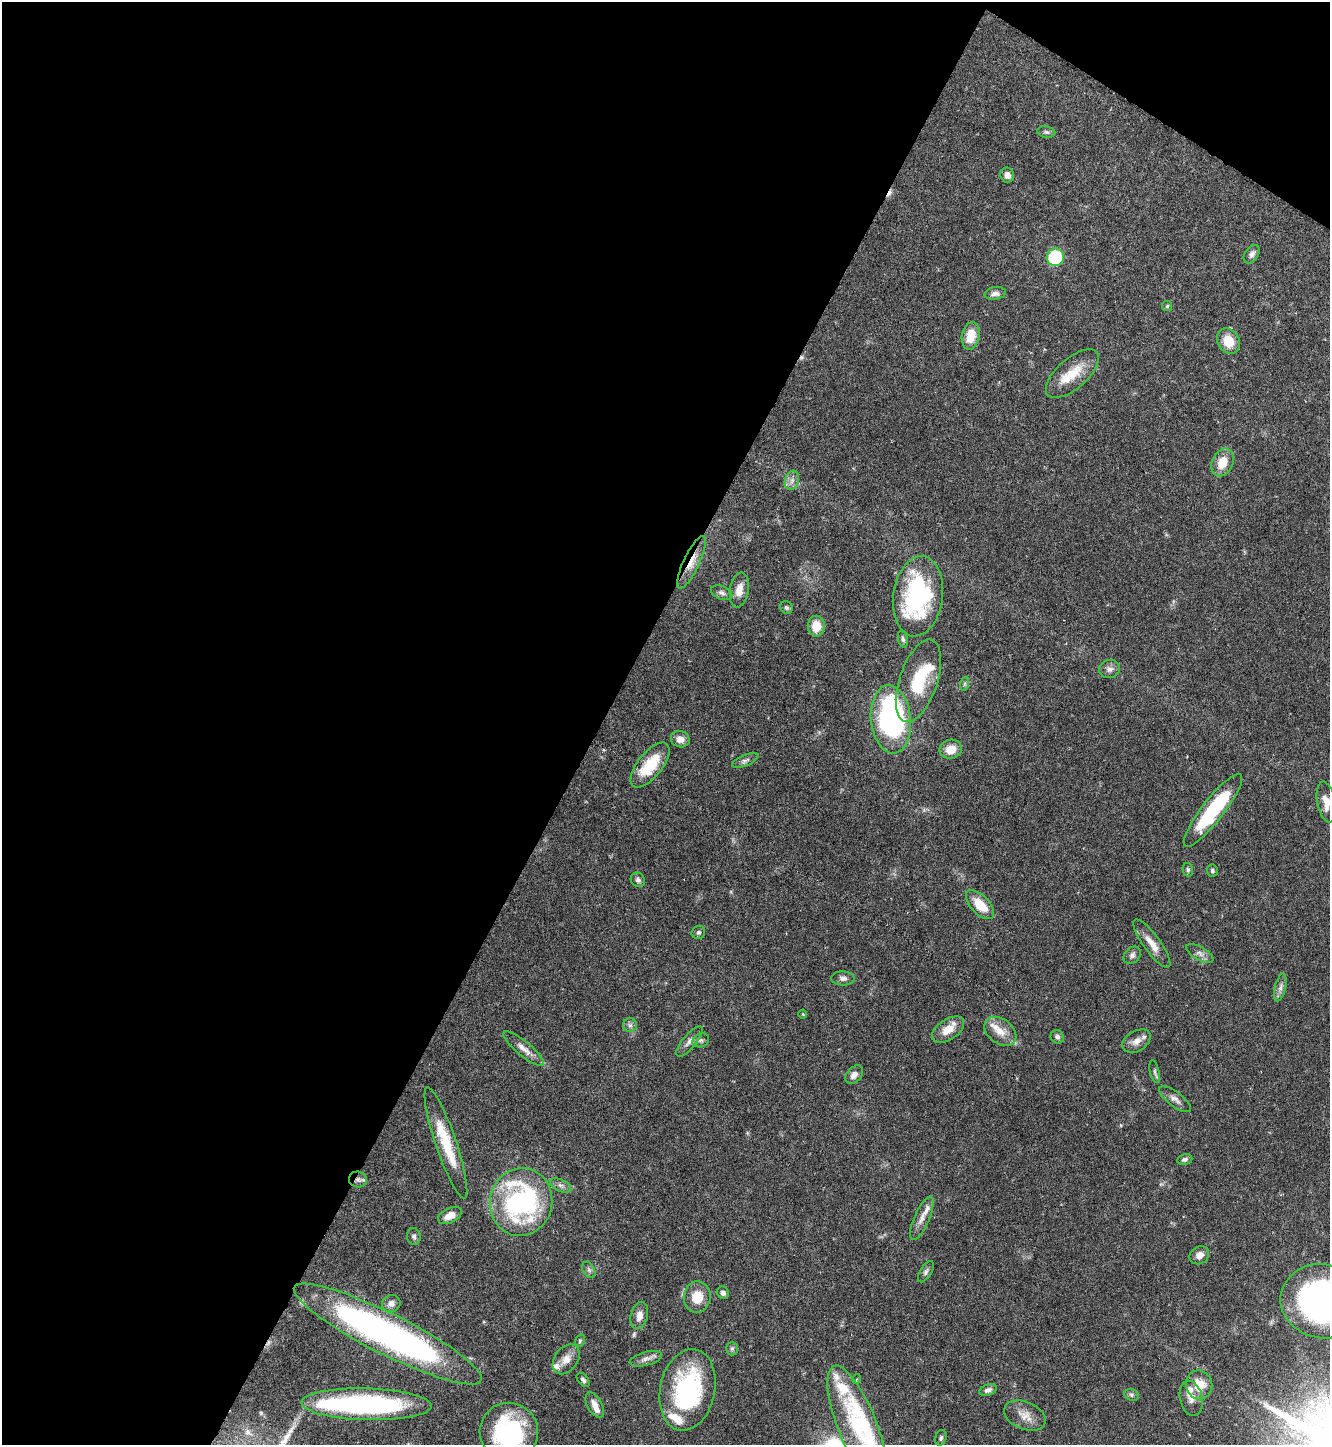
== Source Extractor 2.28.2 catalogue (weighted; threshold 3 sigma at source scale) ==
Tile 1 of 2 x 2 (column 1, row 1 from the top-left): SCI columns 93-1420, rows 1447-2889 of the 2870 x 2889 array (HDU 1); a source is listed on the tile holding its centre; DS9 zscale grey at full resolution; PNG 1332 x 1447 px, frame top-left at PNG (2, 2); each listed source drawn as its Kron ellipse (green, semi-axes under 4 px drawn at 4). Shown black and unused: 47% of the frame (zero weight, under 4 of 8 exposures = <1% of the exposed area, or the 3 px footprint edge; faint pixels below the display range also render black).
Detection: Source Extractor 2.28.2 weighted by HDU 2 'WHT'; one run over the whole footprint, this tile lists its part. Background 0.0673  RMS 0.0032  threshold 0.0132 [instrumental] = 3 sigma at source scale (4.09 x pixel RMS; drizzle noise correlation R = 1.36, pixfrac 0.8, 0.05/0.05 arcsec/px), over >= 5 px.
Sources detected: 96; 1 inside a brighter object's white glare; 3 cosmic-ray / hot-pixel residue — neither listed nor drawn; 8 inside a brighter listed object's ellipse — not listed separately; the other 84 listed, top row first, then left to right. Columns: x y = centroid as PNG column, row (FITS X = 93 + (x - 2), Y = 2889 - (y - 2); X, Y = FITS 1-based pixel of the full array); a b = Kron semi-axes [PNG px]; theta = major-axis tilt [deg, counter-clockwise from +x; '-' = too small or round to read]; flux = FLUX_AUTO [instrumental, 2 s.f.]
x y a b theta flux
1046 132 9 5 -10 0.76
1007 175 7 7 - 1.5
1252 254 10 7 55 1.3
1055 257 9 8 - 17
995 293 10 6 10 1.3
1167 306 5 5 - 0.48
971 336 14 9 80 5.9
1228 341 13 10 -61 5.8
1072 374 32 15 41 8
1223 462 14 10 65 5.7
792 480 10 7 74 1.4
691 562 29 8 65 4.6
739 590 17 9 81 3.3
722 593 11 6 -21 1.1
918 596 40 24 82 45
786 607 7 6 - 0.57
816 626 10 8 88 5.1
903 639 9 4 -78 0.68
1109 669 10 9 - 1.5
918 681 43 19 71 15
964 684 7 4 71 0.55
891 719 34 20 -84 68
680 739 9 8 - 2.4
951 749 11 9 14 4.2
745 760 14 5 23 1.1
650 765 27 12 51 11
1326 802 21 9 -80 3.6
1213 810 45 10 52 27
1188 870 7 5 -77 0.56
1212 870 6 5 - 0.61
638 880 7 6 - 0.83
980 905 18 9 -47 7
698 932 7 6 - 0.68
1152 944 29 8 -54 4.2
1200 953 15 6 -30 1.5
1132 955 10 7 45 1.1
843 978 12 7 -1 1.2
1280 987 14 5 77 1.3
803 1014 4 4 - 0.28
630 1025 7 7 - 0.9
948 1030 18 10 34 4.5
1000 1031 18 12 -38 4.2
1057 1037 7 6 - 0.86
701 1040 8 6 20 0.87
689 1041 19 6 50 1.8
1136 1041 15 10 31 2.5
524 1049 25 7 -40 2.8
1155 1072 12 4 -77 0.8
854 1075 10 7 47 1.8
1175 1099 19 7 -36 1.9
446 1143 59 10 -71 12
1185 1159 8 5 10 0.75
358 1180 9 8 - 1.4
561 1185 11 6 -24 1.2
521 1202 34 31 78 60
450 1215 13 7 26 3
922 1218 23 7 66 2.6
414 1236 8 6 -78 0.84
1199 1255 10 8 32 1.9
589 1270 9 5 -61 0.81
926 1272 12 5 58 0.89
723 1293 6 5 - 0.99
697 1297 15 13 82 6.1
1322 1301 42 37 -13 100
391 1303 9 8 - 1.9
639 1316 14 8 76 2.1
388 1334 104 20 -27 130
580 1341 6 4 70 0.44
732 1348 7 6 - 0.61
566 1359 16 11 54 3.1
646 1359 17 6 15 1.7
857 1379 5 3 - 0.27
583 1380 8 5 -52 0.72
1199 1385 14 13 - 6
687 1390 41 27 78 39
988 1390 9 5 21 1.1
1131 1395 7 5 -22 0.65
1191 1398 18 11 -77 2.6
366 1404 65 16 -2 57
595 1405 14 7 -61 2.4
1025 1416 22 13 -23 3.9
857 1425 63 19 -69 24
509 1432 29 29 - 31
941 1438 8 5 70 0.7
Overlapping masked pixels (flux is a lower limit): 2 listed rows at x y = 691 562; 358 1180
Isophote crosses this tile's border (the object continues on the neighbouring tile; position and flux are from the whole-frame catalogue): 3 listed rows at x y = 1326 802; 1322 1301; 509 1432